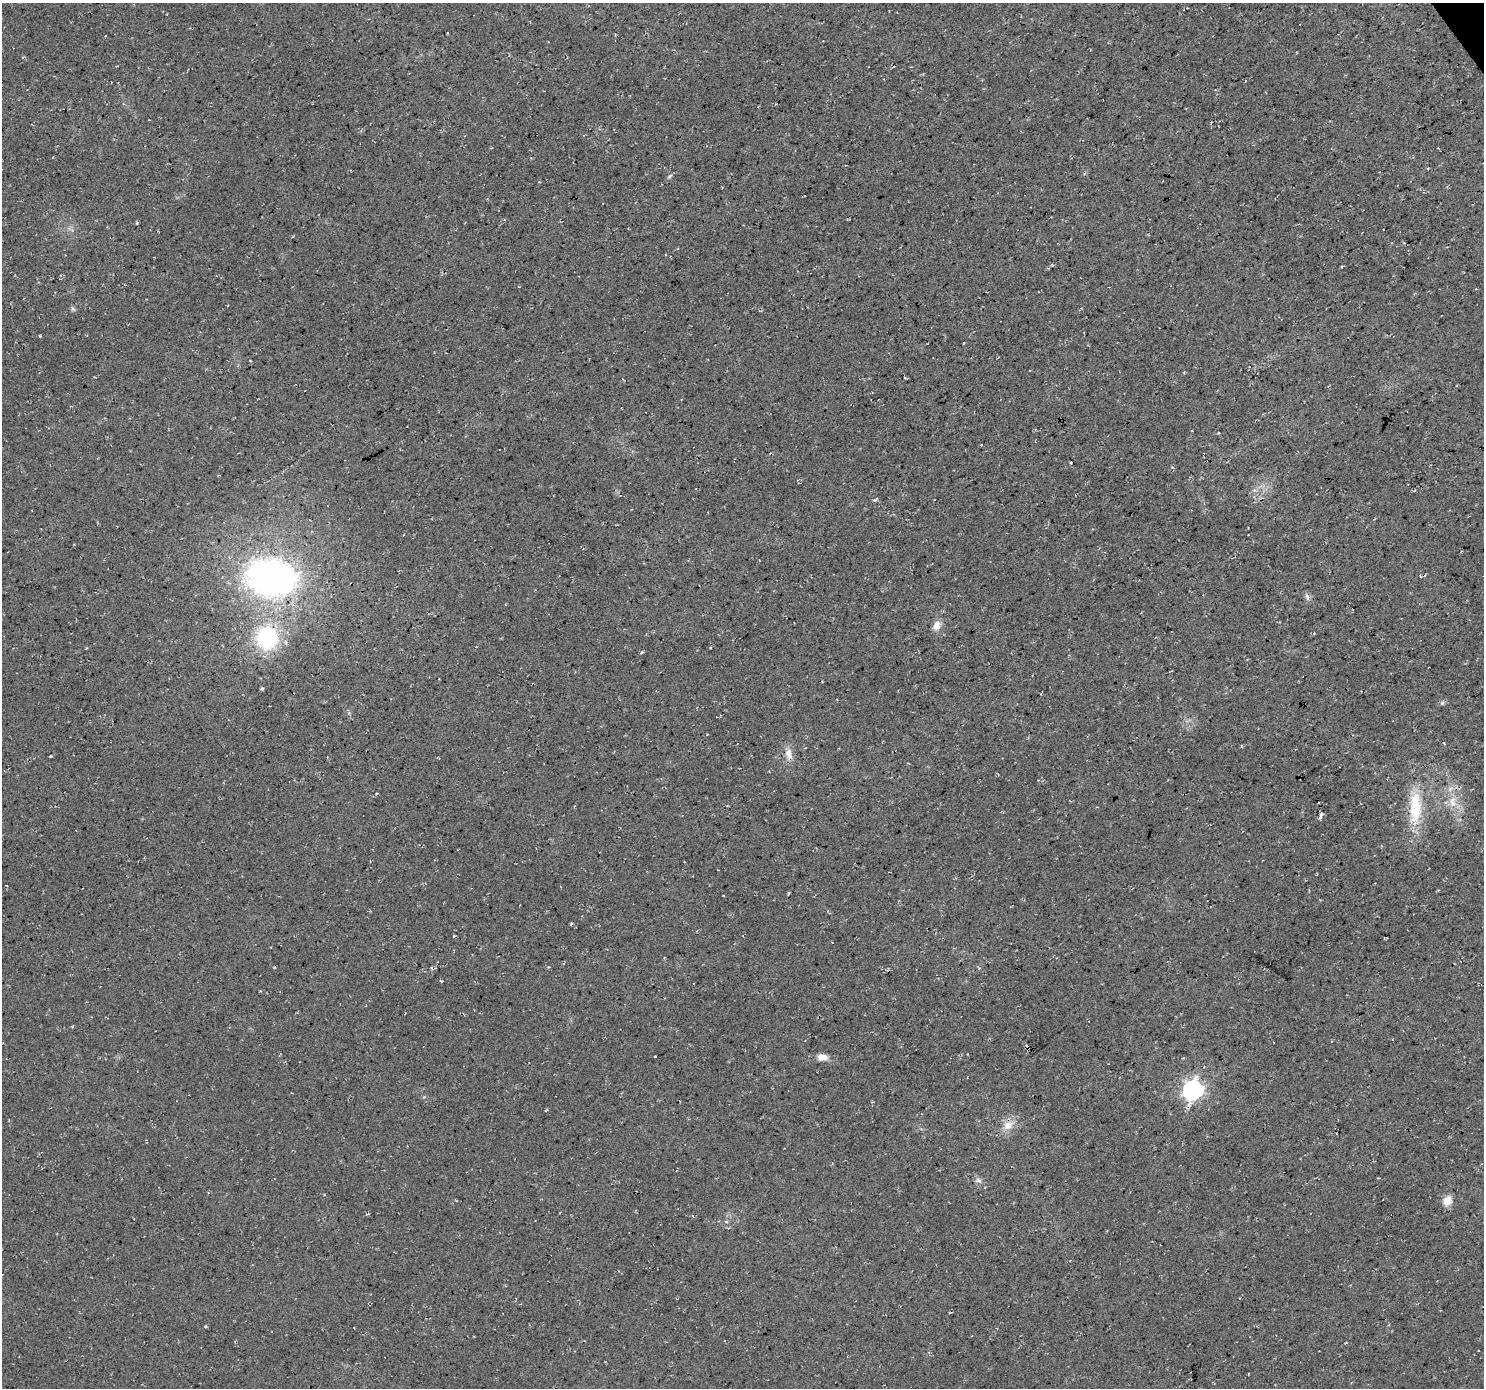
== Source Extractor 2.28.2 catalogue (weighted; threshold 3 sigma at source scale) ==
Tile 10 of 4 x 4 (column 2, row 3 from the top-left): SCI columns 1488-2969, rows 1574-2959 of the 5932 x 5855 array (HDU 1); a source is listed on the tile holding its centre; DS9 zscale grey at full resolution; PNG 1486 x 1390 px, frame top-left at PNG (2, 3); no overlay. Shown black and unused: <1% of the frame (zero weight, under 3 of 4 exposures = <1% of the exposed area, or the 3 px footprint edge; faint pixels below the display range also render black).
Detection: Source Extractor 2.28.2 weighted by HDU 2 'WHT'; one run over the whole footprint, this tile lists its part. Background 0.0207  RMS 0.0059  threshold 0.0267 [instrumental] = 3 sigma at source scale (4.5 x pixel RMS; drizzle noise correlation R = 1.50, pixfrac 1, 0.0396/0.0396 arcsec/px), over >= 5 px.
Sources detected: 26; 3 cosmic-ray / hot-pixel residue — not listed; the other 23 listed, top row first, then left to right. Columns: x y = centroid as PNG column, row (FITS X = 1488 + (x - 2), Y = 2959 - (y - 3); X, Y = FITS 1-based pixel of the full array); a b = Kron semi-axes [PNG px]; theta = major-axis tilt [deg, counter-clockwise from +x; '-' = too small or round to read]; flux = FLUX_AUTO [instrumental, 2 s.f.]
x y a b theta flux
670 176 8 4 36 1.1
623 379 4 3 - 0.66
875 500 6 4 20 0.93
271 578 43 31 -4 220
1307 597 10 5 -70 1.8
937 626 12 9 69 4.4
267 638 21 19 -79 55
642 652 4 3 - 0.62
262 688 4 3 - 0.83
1442 703 6 4 45 1
707 734 3 2 - 0.51
788 752 12 9 64 4.3
50 756 2 2 - 0.49
1452 802 15 9 -85 6.9
1415 808 47 16 90 28
1321 816 10 4 70 1.5
441 981 5 3 - 0.57
655 1057 3 3 - 4.3
822 1057 13 8 -4 5
1193 1090 8 7 - 270
1008 1125 15 11 32 6.7
978 1180 9 6 0 1.8
1447 1201 13 11 58 4.7